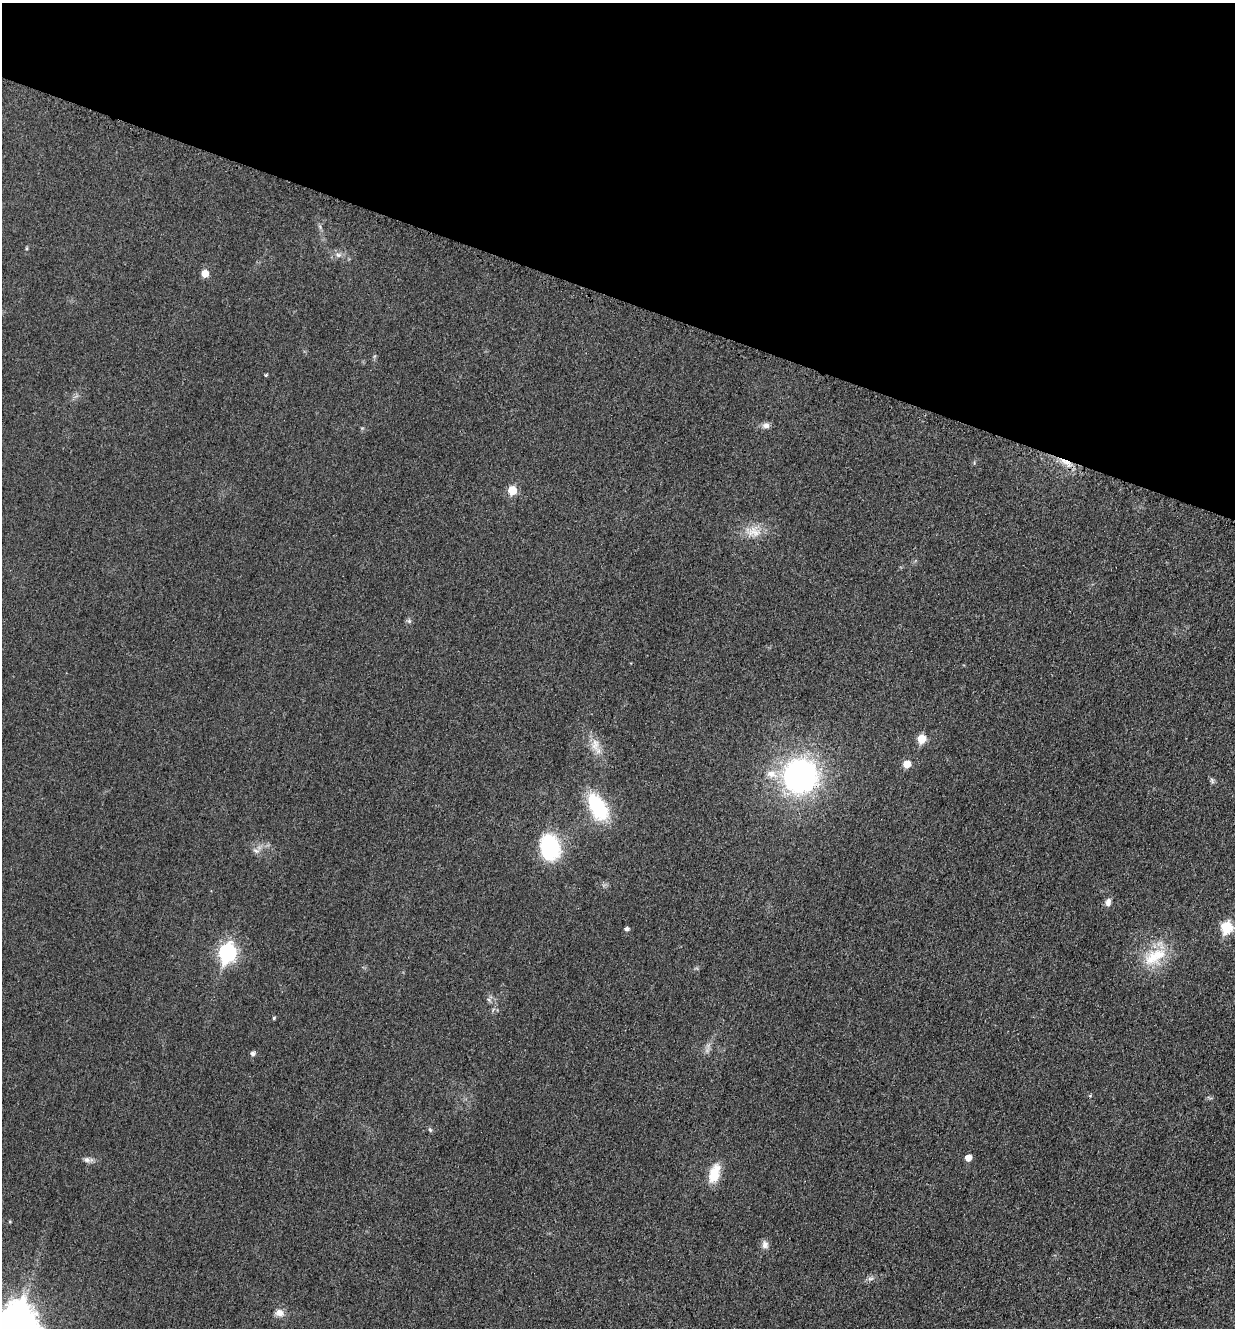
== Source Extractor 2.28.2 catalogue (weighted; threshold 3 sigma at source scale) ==
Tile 2 of 4 x 4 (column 2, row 1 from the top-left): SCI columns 1509-2741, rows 4003-5328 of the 5358 x 5347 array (HDU 1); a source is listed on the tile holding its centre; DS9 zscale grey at full resolution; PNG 1237 x 1330 px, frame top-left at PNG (2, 3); no overlay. Shown black and unused: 22% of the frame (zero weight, under 3 of 4 exposures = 2% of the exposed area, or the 3 px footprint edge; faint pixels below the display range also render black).
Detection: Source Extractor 2.28.2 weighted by HDU 2 'WHT'; one run over the whole footprint, this tile lists its part. Background 0.0415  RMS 0.0062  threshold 0.0281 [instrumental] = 3 sigma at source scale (4.5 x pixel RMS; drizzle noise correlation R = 1.50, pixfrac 1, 0.05/0.05 arcsec/px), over >= 5 px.
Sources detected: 35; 1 inside a brighter listed object's ellipse — not listed separately; the other 34 listed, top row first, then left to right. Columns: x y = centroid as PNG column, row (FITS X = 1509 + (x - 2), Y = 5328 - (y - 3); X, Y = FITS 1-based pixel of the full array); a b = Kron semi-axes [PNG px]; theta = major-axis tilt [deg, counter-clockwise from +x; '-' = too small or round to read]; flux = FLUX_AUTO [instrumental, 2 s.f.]
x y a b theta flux
26 248 5 3 - 0.68
338 255 8 6 -20 2
205 273 6 5 - 8.1
266 375 4 3 - 0.66
766 425 9 8 - 2.8
1066 462 20 5 -32 6.3
512 490 6 5 - 18
755 532 20 12 -30 8.7
409 621 6 5 - 1.1
921 739 6 5 - 17
595 745 17 10 83 6.6
907 764 6 5 - 9.3
800 776 35 34 - 130
1212 780 10 4 -64 1.3
597 807 32 16 -61 38
550 847 23 17 -82 55
256 851 9 5 -14 2
1108 902 9 6 81 2.9
1227 927 7 6 - 40
627 929 4 4 - 1.9
227 953 9 7 73 180
1155 956 38 18 30 23
274 1018 4 4 - 0.72
253 1053 5 5 - 1.9
1090 1096 5 3 - 0.64
430 1130 5 5 - 0.94
968 1158 5 5 - 6.4
87 1160 9 7 -23 2.3
714 1173 23 12 74 13
10 1222 4 3 - 0.57
765 1245 10 9 - 3
871 1279 10 4 1 1.6
279 1313 12 9 -14 4.1
17 1322 14 11 72 1400
Overlapping masked pixels (flux is a lower limit): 1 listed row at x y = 1066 462
Isophote crosses this tile's border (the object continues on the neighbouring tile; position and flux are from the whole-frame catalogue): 1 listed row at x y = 17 1322